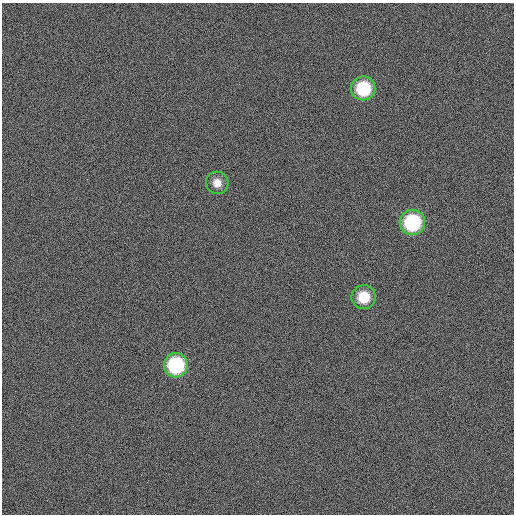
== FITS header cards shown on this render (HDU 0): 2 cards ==
NAXIS1  =                  512
NAXIS2  =                  512

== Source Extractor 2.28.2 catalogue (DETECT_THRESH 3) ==
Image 512 x 512 px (HDU 0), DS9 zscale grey, 1 PNG px = 1 image px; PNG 516 x 516 px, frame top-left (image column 1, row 512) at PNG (2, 3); each listed source drawn as its Kron ellipse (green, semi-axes under 4 px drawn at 4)
Background 5880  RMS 51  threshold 152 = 3 sigma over >= 5 px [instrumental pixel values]
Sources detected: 5; all 5 listed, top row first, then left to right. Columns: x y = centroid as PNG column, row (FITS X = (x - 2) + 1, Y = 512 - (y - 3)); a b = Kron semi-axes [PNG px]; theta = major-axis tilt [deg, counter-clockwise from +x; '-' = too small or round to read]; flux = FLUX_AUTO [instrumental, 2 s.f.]
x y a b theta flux
363 88 12 12 - 170000
217 183 11 11 - 34000
412 222 12 12 - 280000
364 297 12 12 - 84000
176 365 12 12 - 270000